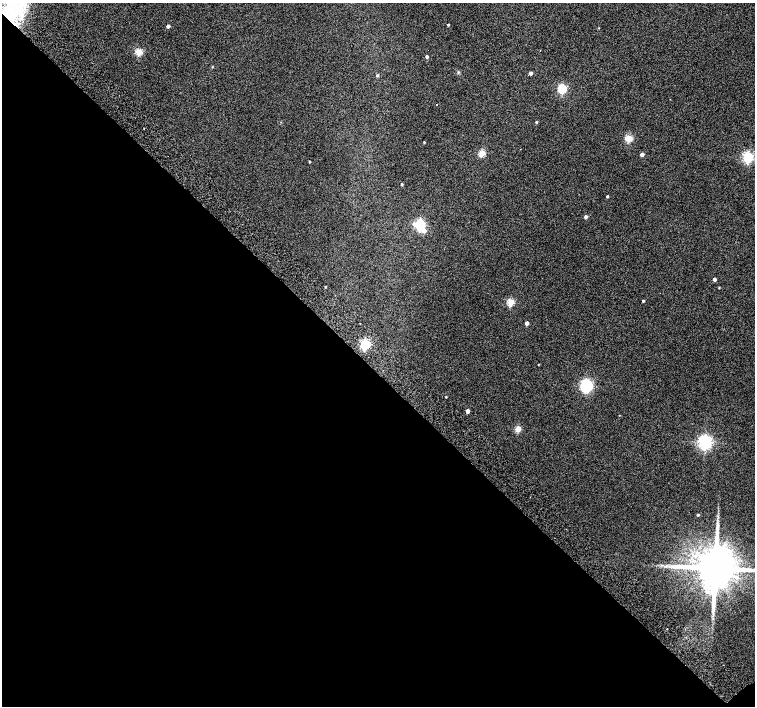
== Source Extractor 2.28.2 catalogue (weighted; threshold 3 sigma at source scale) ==
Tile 14 of 4 x 4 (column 2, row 4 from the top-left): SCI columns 1557-3062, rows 264-1671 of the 6118 x 6093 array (HDU 1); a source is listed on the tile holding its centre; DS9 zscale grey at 2 x 2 block average (1 PNG px = mean of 2 x 2 image px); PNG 757 x 708 px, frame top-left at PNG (2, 3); no overlay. Shown black and unused: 48% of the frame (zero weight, under 2 of 3 exposures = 3% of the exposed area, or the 3 px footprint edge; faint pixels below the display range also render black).
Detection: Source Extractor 2.28.2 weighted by HDU 2 'WHT'; one run over the whole footprint, this tile lists its part. Background 0.0626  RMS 0.052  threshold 0.234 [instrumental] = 3 sigma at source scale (4.5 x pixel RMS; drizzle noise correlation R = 1.50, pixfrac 1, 0.0396/0.0396 arcsec/px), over >= 5 px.
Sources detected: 47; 2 inside a brighter object's white glare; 1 cosmic-ray / hot-pixel residue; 1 long thin detection or spike segment (spike, bleed or trail) — not listed; the other 43 listed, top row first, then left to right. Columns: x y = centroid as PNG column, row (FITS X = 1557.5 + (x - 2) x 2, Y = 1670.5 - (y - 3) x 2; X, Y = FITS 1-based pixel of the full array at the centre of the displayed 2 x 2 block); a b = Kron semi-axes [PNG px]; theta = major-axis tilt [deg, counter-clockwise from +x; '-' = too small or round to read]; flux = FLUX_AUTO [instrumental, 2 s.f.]
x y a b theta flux
19 7 19 9 -57 400
6 12 8 3 -57 52
448 25 2 2 - 14
168 26 2 2 - 48
599 28 2 2 - 5.9
139 52 3 3 - 490
427 57 2 2 - 30
212 67 2 2 - 8.2
458 72 3 2 - 9.6
531 73 3 2 - 42
377 75 3 2 - 19
562 89 3 3 - 810
437 105 2 2 - 7.2
281 122 2 2 - 4.3
536 122 3 2 - 13
629 138 3 3 - 490
424 142 2 2 - 10
482 153 3 3 - 380
642 154 3 2 - 71
748 157 4 3 - 1600
309 162 2 2 - 11
402 184 2 2 - 16
607 196 2 2 - 16
586 217 3 3 - 39
414 224 5 4 - 40
420 225 4 3 - 1200
424 231 4 3 - 100
714 279 2 2 - 46
325 287 2 2 - 9.3
719 288 3 2 - 8.1
643 301 2 2 - 14
511 302 3 3 - 460
527 323 3 3 - 44
365 344 3 3 - 1200
539 364 3 2 - 5.6
585 386 4 3 - 1500
446 397 2 2 - 8.6
467 411 3 2 - 67
619 415 2 2 - 3.9
518 429 3 3 - 310
705 442 4 4 - 3400
698 515 2 2 - 15
715 568 10 9 - 68000
Isophote crosses this tile's border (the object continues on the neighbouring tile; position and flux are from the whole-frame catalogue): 2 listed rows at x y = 19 7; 715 568